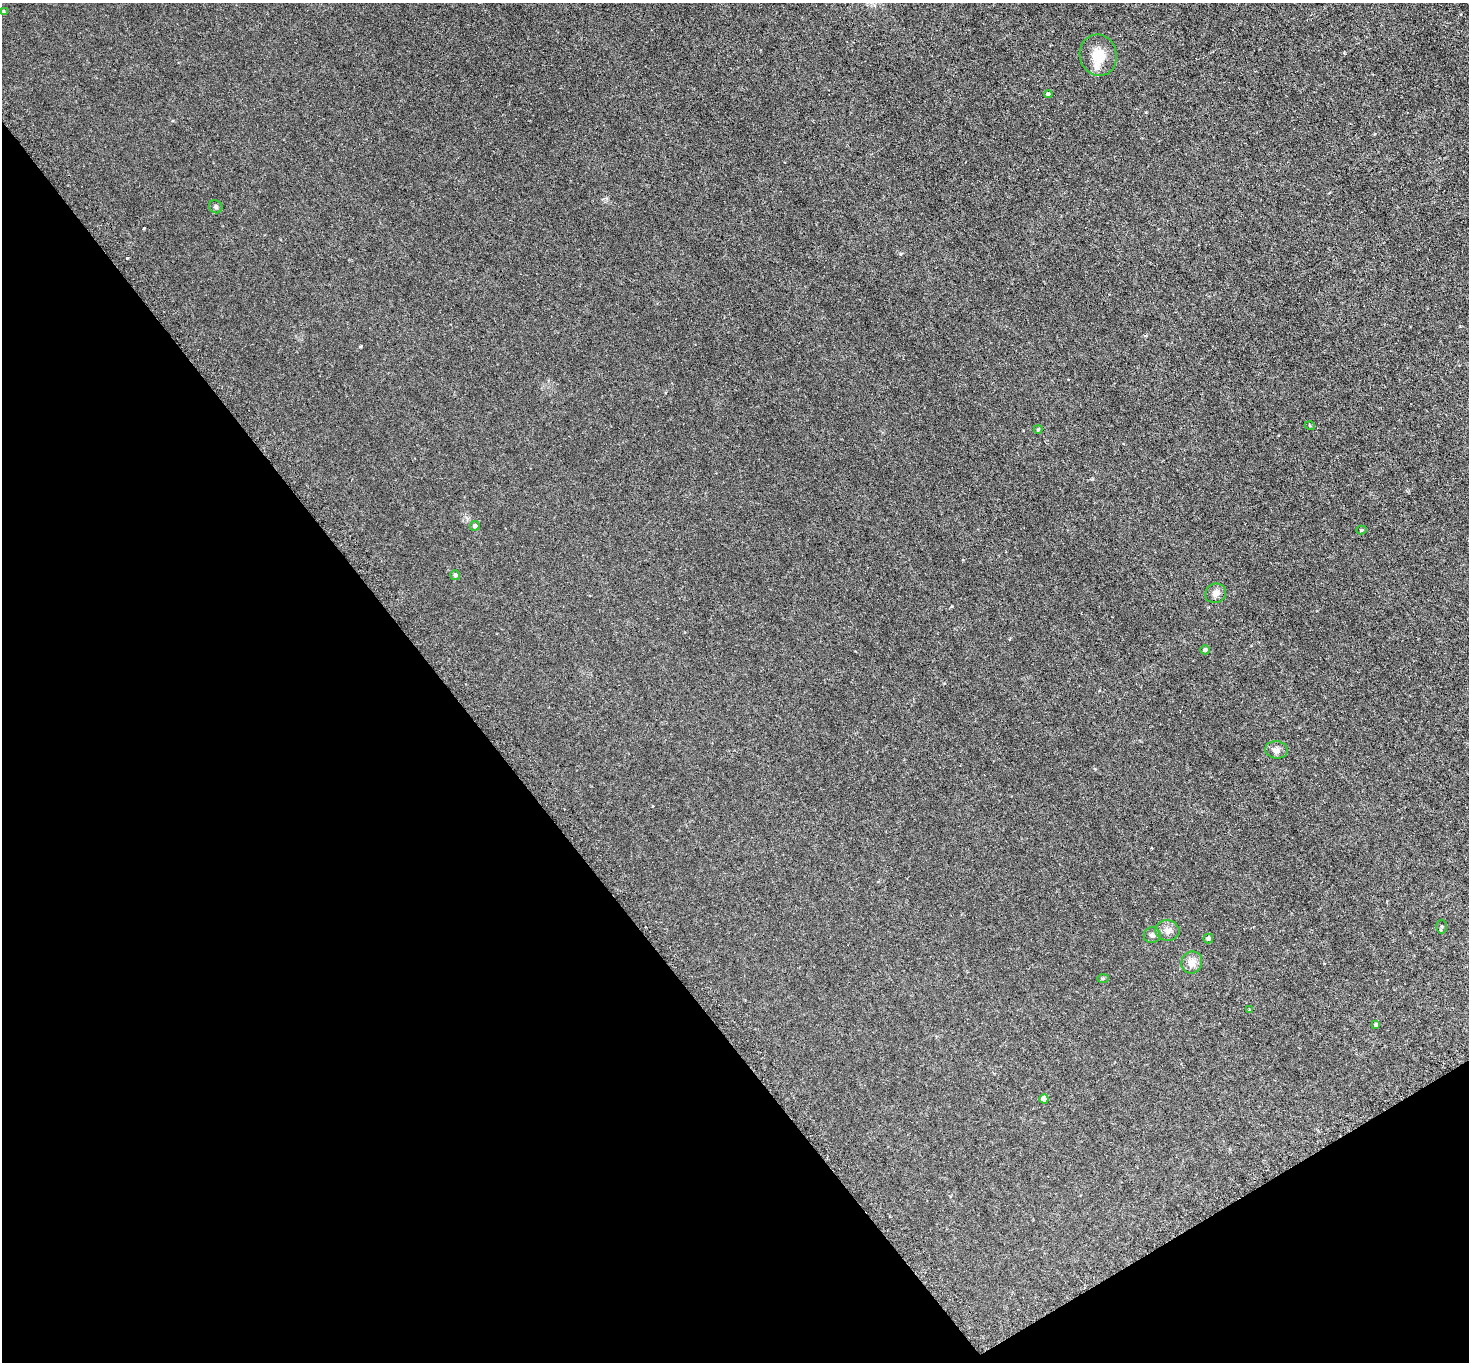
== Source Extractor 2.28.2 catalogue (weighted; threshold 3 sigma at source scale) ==
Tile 14 of 4 x 4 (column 2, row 4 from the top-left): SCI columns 1509-2975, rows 323-1682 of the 5951 x 5944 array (HDU 1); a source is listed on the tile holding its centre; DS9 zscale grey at full resolution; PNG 1471 x 1364 px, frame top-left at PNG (2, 3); each listed source drawn as its Kron ellipse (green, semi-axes under 4 px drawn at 4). Shown black and unused: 34% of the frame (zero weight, under 3 of 6 exposures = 3% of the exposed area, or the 3 px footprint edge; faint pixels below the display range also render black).
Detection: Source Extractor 2.28.2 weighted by HDU 2 'WHT'; one run over the whole footprint, this tile lists its part. Background 0.0103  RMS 0.0032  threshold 0.0132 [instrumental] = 3 sigma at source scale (4.09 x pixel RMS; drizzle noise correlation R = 1.36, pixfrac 0.8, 0.05/0.05 arcsec/px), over >= 5 px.
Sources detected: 23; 1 cosmic-ray / hot-pixel residue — neither listed nor drawn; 1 inside a brighter listed object's ellipse — not listed separately; the other 21 listed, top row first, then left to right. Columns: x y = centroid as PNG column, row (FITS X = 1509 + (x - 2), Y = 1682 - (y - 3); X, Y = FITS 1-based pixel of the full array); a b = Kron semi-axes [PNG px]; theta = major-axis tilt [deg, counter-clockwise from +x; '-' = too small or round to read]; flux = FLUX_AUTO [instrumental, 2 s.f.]
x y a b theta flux
3 12 3 3 - 0.43
1098 55 21 18 -77 6.1
1048 94 4 3 - 0.63
216 207 7 6 - 0.61
1310 426 5 3 - 0.23
1038 429 4 4 - 0.26
475 526 5 4 - 0.79
1361 530 5 4 - 0.36
455 575 5 4 - 0.64
1216 593 10 9 - 1.7
1205 650 4 4 - 0.82
1276 750 11 8 -6 1.5
1442 926 7 5 89 0.5
1167 930 12 10 -10 1.8
1152 935 8 8 - 0.9
1208 938 5 5 - 0.86
1192 963 11 10 - 2.8
1103 979 6 4 2 0.37
1249 1010 4 3 - 0.27
1376 1025 3 3 - 0.48
1044 1099 4 4 - 2.4
Unlisted compact peaks at least as high as the median listed source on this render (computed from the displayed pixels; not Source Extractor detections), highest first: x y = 127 258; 144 228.